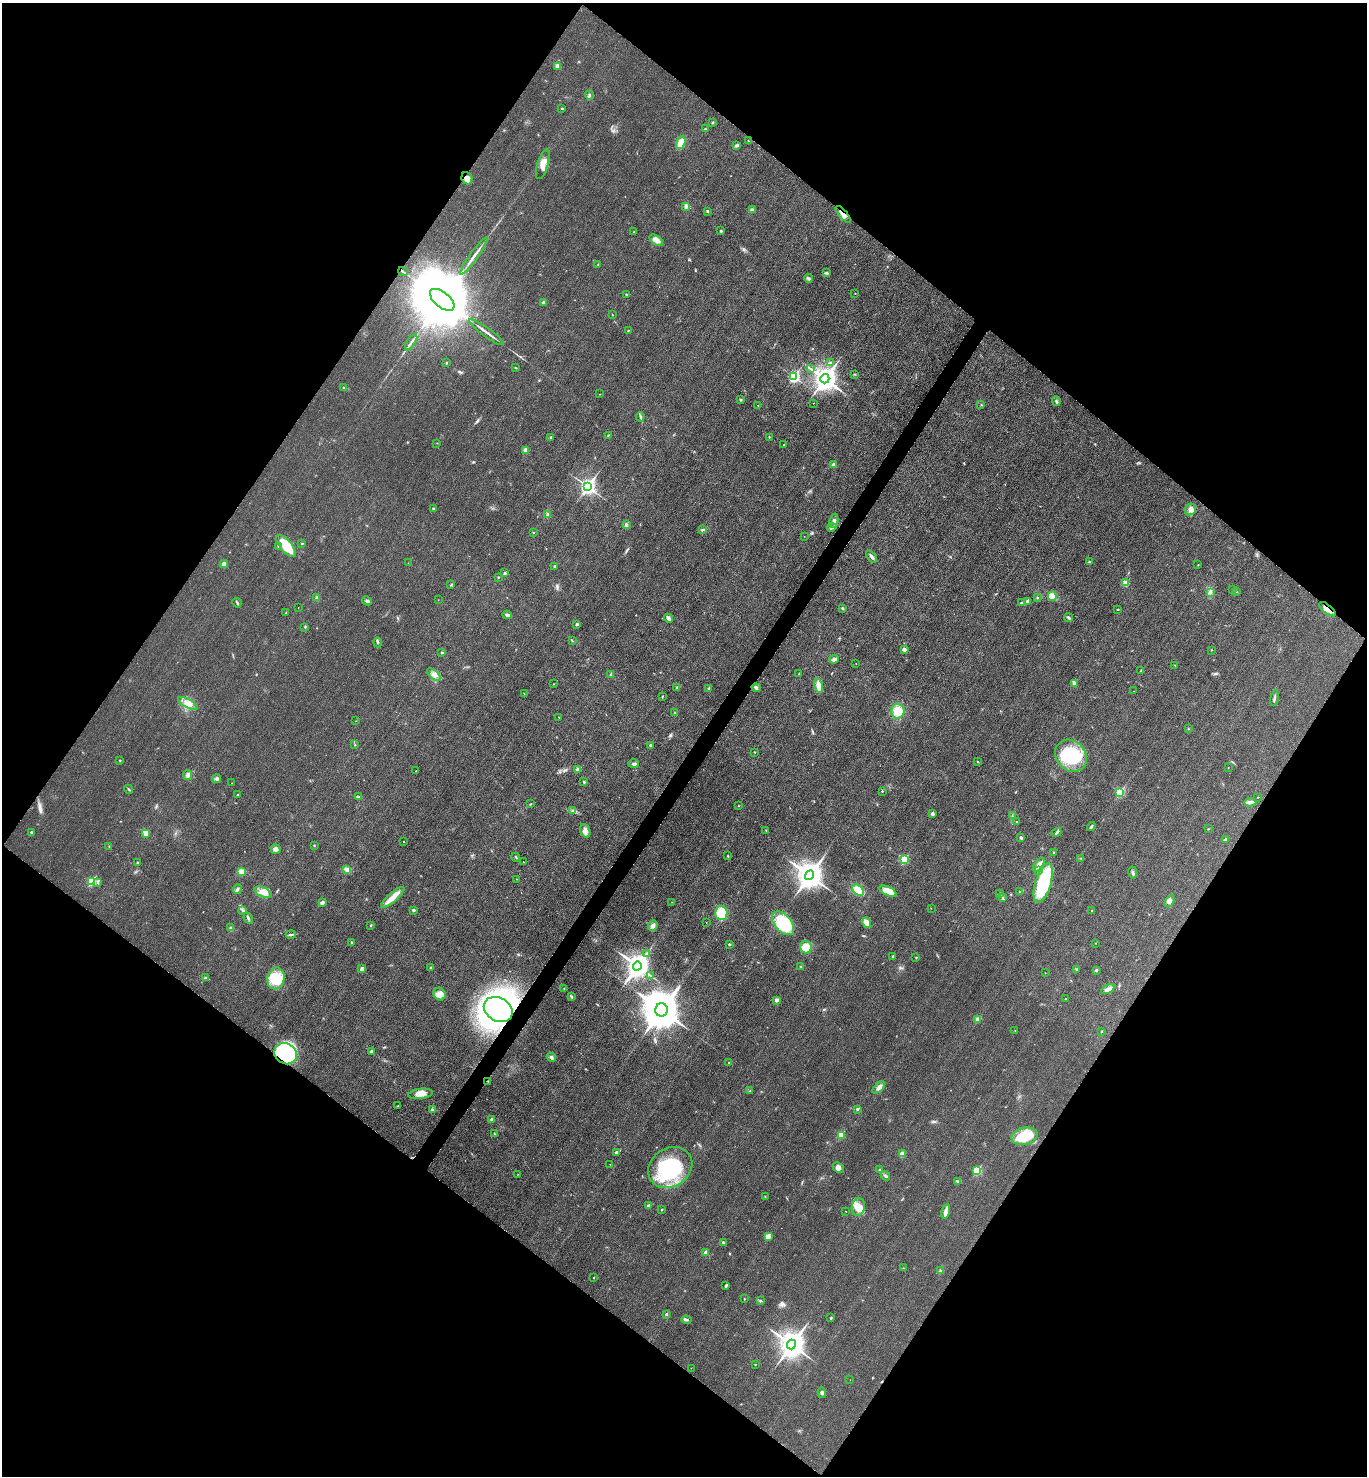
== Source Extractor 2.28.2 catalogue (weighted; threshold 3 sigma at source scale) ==
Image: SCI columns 164-5621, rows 12-5906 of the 5923 x 5917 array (HDU 1 of 3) = the unmasked area's bounding box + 8 px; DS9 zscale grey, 4 x 4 block average (1 PNG px = mean of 4 x 4 image px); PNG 1369 x 1478 px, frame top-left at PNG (2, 3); each listed source drawn as its Kron ellipse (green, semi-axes under 4 px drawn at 4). Shown black and unused: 50% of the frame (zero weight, under 3 of 4 exposures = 1% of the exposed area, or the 3 px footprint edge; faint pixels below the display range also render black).
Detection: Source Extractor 2.28.2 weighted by HDU 2 'WHT'. Background 0.0209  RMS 0.0058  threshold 0.0262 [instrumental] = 3 sigma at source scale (4.5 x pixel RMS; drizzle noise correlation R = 1.50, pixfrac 1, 0.05/0.05 arcsec/px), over >= 5 px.
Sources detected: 292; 1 inside a brighter object's white glare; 1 cosmic-ray / hot-pixel residue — neither listed nor drawn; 3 coinciding with a brighter row at this scale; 6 inside a brighter listed object's ellipse — not listed separately; the other 281 listed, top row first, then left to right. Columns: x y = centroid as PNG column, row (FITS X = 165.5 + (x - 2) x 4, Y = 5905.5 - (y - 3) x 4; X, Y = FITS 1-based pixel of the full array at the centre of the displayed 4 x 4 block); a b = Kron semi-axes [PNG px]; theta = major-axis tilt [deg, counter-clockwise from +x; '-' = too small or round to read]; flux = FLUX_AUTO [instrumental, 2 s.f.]
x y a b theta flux
558 66 3 3 - 21
589 95 4 2 - 5.2
562 108 2 2 - 2.8
713 122 2 2 - 2.8
705 129 2 2 - 1.9
748 141 2 2 - 1.3
681 143 7 4 69 37
736 145 3 3 - 6.8
543 164 15 5 73 33
467 178 6 5 - 18
686 206 4 3 - 8.1
752 209 3 3 - 4.9
707 211 3 2 - 3.2
843 214 10 3 -50 14
721 231 2 2 - 5.9
634 232 3 2 - 3
656 240 8 4 -36 22
474 256 23 2 54 21
598 264 2 2 - 1.7
403 271 5 2 - 4.4
826 273 3 2 - 4.1
809 278 4 2 - 3.7
855 293 2 2 - 0.78
626 294 2 2 - 3.1
442 300 14 7 -39 73000
543 302 2 2 - 18
612 315 2 2 - 0.88
628 330 2 2 - 2.1
486 332 21 2 -36 17
411 342 9 2 57 11
446 363 3 2 - 2.4
830 363 4 2 - 4.5
516 368 3 2 - 1.9
810 369 2 2 - 1.3
855 374 2 2 - 2.2
794 376 3 3 - 330
825 379 5 4 - 3000
344 388 4 2 - 3.3
600 394 2 2 - 1
740 400 3 2 - 4.3
1056 401 5 3 - 4.9
813 403 2 2 - 0.7
758 405 2 2 - 1
981 405 2 2 - 0.89
640 417 5 2 - 3.9
608 435 3 2 - 1.9
551 437 3 3 - 5
769 437 2 2 - 2.2
437 443 2 2 - 1.4
784 445 2 2 - 1.7
525 450 2 2 - 44
833 465 2 2 - 23
588 486 4 3 - 990
433 508 2 2 - 4.3
1190 510 6 5 - 14
547 514 3 2 - 3.3
834 521 7 4 81 13
626 525 4 2 - 8.7
832 527 5 3 - 8.2
702 530 2 2 - 1.5
533 532 2 2 - 3.1
804 536 2 2 - 0.79
302 544 3 2 - 2.5
279 546 2 2 - 2.5
286 546 13 6 -50 110
871 556 7 2 -52 10
1089 562 3 2 - 2.9
408 563 2 2 - 0.72
224 564 4 4 - 15
1198 565 2 2 - 1.5
555 566 2 2 - 9.2
505 573 2 2 - 6.3
498 577 2 2 - 1.9
1126 583 2 2 - 63
451 585 2 2 - 1.4
1232 589 2 2 - 2.3
1236 591 2 2 - 1.9
1211 592 2 2 - 2.6
1052 596 5 4 - 32
317 598 3 2 - 6.2
1037 598 2 2 - 3
438 600 2 2 - 0.84
367 601 5 3 - 7
1028 601 4 2 - 11
237 603 5 2 - 2.9
1021 603 3 2 - 2.2
298 608 2 2 - 0.9
842 608 2 2 - 4.9
1328 609 10 2 -38 16
1118 610 2 2 - 1.8
286 613 2 2 - 2
507 615 5 3 - 7.3
1068 617 4 2 - 4.4
668 618 5 3 - 12
577 624 2 2 - 14
305 627 2 2 - 2.1
572 641 3 2 - 1.9
378 643 5 2 - 5.5
904 650 3 2 - 13
1211 650 2 2 - 2
442 653 2 2 - 4.1
834 659 5 4 - 9.5
856 663 2 2 - 0.88
1175 665 3 2 - 2.1
1141 671 2 2 - 1.1
799 673 2 2 - 0.99
611 674 3 3 - 4.4
434 675 8 4 -41 16
1074 683 3 2 - 10
553 684 2 2 - 1.8
818 686 7 4 -75 21
677 687 3 2 - 4.5
709 688 3 2 - 5.6
756 688 5 3 - 6.2
1133 691 2 2 - 0.78
524 693 2 2 - 1.1
662 697 3 2 - 2.1
1274 698 8 2 78 6.6
188 703 11 4 -27 25
898 711 7 6 - 56
675 713 2 2 - 1.5
559 717 2 2 - 1.4
356 721 2 2 - 0.96
1189 729 2 2 - 1.2
355 745 2 2 - 1.7
650 745 3 2 - 4.1
755 752 2 2 - 1.6
1071 756 17 14 -47 200
120 760 2 2 - 2.5
977 761 2 2 - 1.9
634 763 5 3 - 7.1
1228 767 2 2 - 0.97
578 769 2 2 - 41
416 771 2 2 - 0.96
188 775 5 4 - 11
216 779 4 3 - 6.2
584 782 2 2 - 4.8
231 783 2 2 - 0.76
129 789 5 2 - 3.5
882 791 2 2 - 4.3
1120 792 3 2 - 200
238 795 2 2 - 4
359 797 2 2 - 1.4
1257 797 2 2 - 1.3
1250 802 6 3 3 13
530 804 3 2 - 2.3
739 806 2 2 - 0.97
573 811 4 2 - 5.1
932 814 3 3 - 9.5
1012 816 2 2 - 1.8
1016 821 2 2 - 1.5
1091 826 5 2 - 5.1
1208 829 2 2 - 1.5
766 830 2 2 - 1.8
585 831 7 5 -68 16
31 832 2 2 - 4.2
1056 832 5 2 - 5.7
146 833 4 2 - 35
1021 837 3 2 - 5.8
1225 839 3 2 - 8.8
403 842 2 2 - 1.5
314 845 2 2 - 2.6
109 846 2 2 - 1.4
276 849 5 4 - 13
1054 852 2 2 - 2.8
728 856 2 2 - 2.3
516 857 5 2 - 3.3
1081 858 2 2 - 1.2
904 859 2 2 - 220
137 862 2 2 - 2.2
523 862 2 2 - 4.1
1039 865 8 3 57 21
347 869 3 3 - 16
1038 870 3 2 - 3.8
241 872 4 3 - 21
1133 872 6 3 -79 6.5
809 875 5 4 - 5100
517 879 2 2 - 0.97
91 881 3 2 - 160
98 883 3 2 - 2.8
1043 883 20 8 73 270
237 889 5 2 - 5.8
858 890 7 4 -40 44
888 891 9 4 -26 60
263 892 9 5 -24 29
1019 892 2 2 - 0.81
1000 893 2 2 - 2
393 897 15 4 42 33
1002 897 3 2 - 2.4
1170 901 7 3 52 11
322 902 3 3 - 9.6
672 902 2 2 - 0.74
931 908 2 2 - 1.3
243 910 3 2 - 3.9
413 910 3 2 - 5.1
1092 911 2 2 - 1.3
721 913 7 6 - 90
248 918 5 2 - 5.9
706 922 2 2 - 1.1
783 923 14 8 -49 210
867 923 5 3 - 35
371 925 3 2 - 2
653 925 5 4 - 13
231 928 4 2 - 4.8
291 934 5 2 - 4.2
351 942 2 2 - 1.2
1095 943 2 2 - 1.6
729 944 3 2 - 4.1
806 947 6 6 - 53
647 953 2 2 - 2.1
893 956 2 2 - 3.6
916 957 3 2 - 1.9
637 966 4 4 - 3800
800 966 2 2 - 1.6
430 967 2 2 - 4.3
362 969 3 2 - 13
1077 970 3 2 - 4.2
1096 970 2 2 - 8.2
1045 973 2 2 - 0.86
650 975 2 2 - 1.4
206 978 3 3 - 5.8
276 978 11 8 75 110
564 988 2 2 - 1.6
1108 989 7 4 27 13
440 994 6 5 - 27
571 996 4 2 - 4.4
1065 999 2 2 - 1.6
777 1000 2 2 - 25
498 1009 15 11 -31 1100
661 1010 6 6 - 13000
978 1019 2 2 - 60
1015 1030 2 2 - 1.2
1101 1031 2 2 - 4.3
371 1051 3 3 - 4.8
286 1054 12 10 -32 390
551 1057 5 3 - 7.5
729 1063 2 2 - 3.8
488 1081 2 2 - 2
879 1087 8 4 44 13
750 1091 2 2 - 1.4
421 1094 12 5 8 29
398 1106 2 2 - 1.6
857 1109 2 2 - 12
432 1110 3 2 - 8.8
492 1120 2 2 - 24
495 1134 2 2 - 1.1
841 1135 2 2 - 100
1025 1136 13 8 12 110
616 1152 3 3 - 6.7
902 1154 4 3 - 24
610 1164 2 2 - 0.89
670 1168 23 19 33 280
838 1168 6 5 - 15
880 1170 2 2 - 2
977 1170 3 2 - 170
518 1174 2 2 - 1.2
885 1176 5 2 - 5.5
958 1182 3 2 - 3.4
765 1196 2 2 - 1.2
649 1206 2 2 - 24
858 1207 9 6 79 33
661 1209 2 2 - 1.7
846 1211 2 2 - 0.82
946 1211 7 2 75 30
768 1236 2 2 - 54
723 1242 4 2 - 3.4
705 1253 4 3 - 8.4
903 1268 2 2 - 1.6
940 1271 3 2 - 2.4
594 1278 2 2 - 1.5
726 1286 3 2 - 3.7
744 1299 2 2 - 1.6
761 1301 4 2 - 4.1
666 1314 2 2 - 10
831 1318 4 2 - 2.6
686 1320 5 2 - 5.2
791 1345 5 4 - 4700
755 1364 2 2 - 3.4
691 1368 2 2 - 0.83
850 1380 2 2 - 0.59
822 1393 5 3 - 6.1
Overlapping masked pixels (flux is a lower limit): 5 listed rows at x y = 467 178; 843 214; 1328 609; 498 1009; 286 1054
Diffuse or blended objects may show on this block-average render without a row.